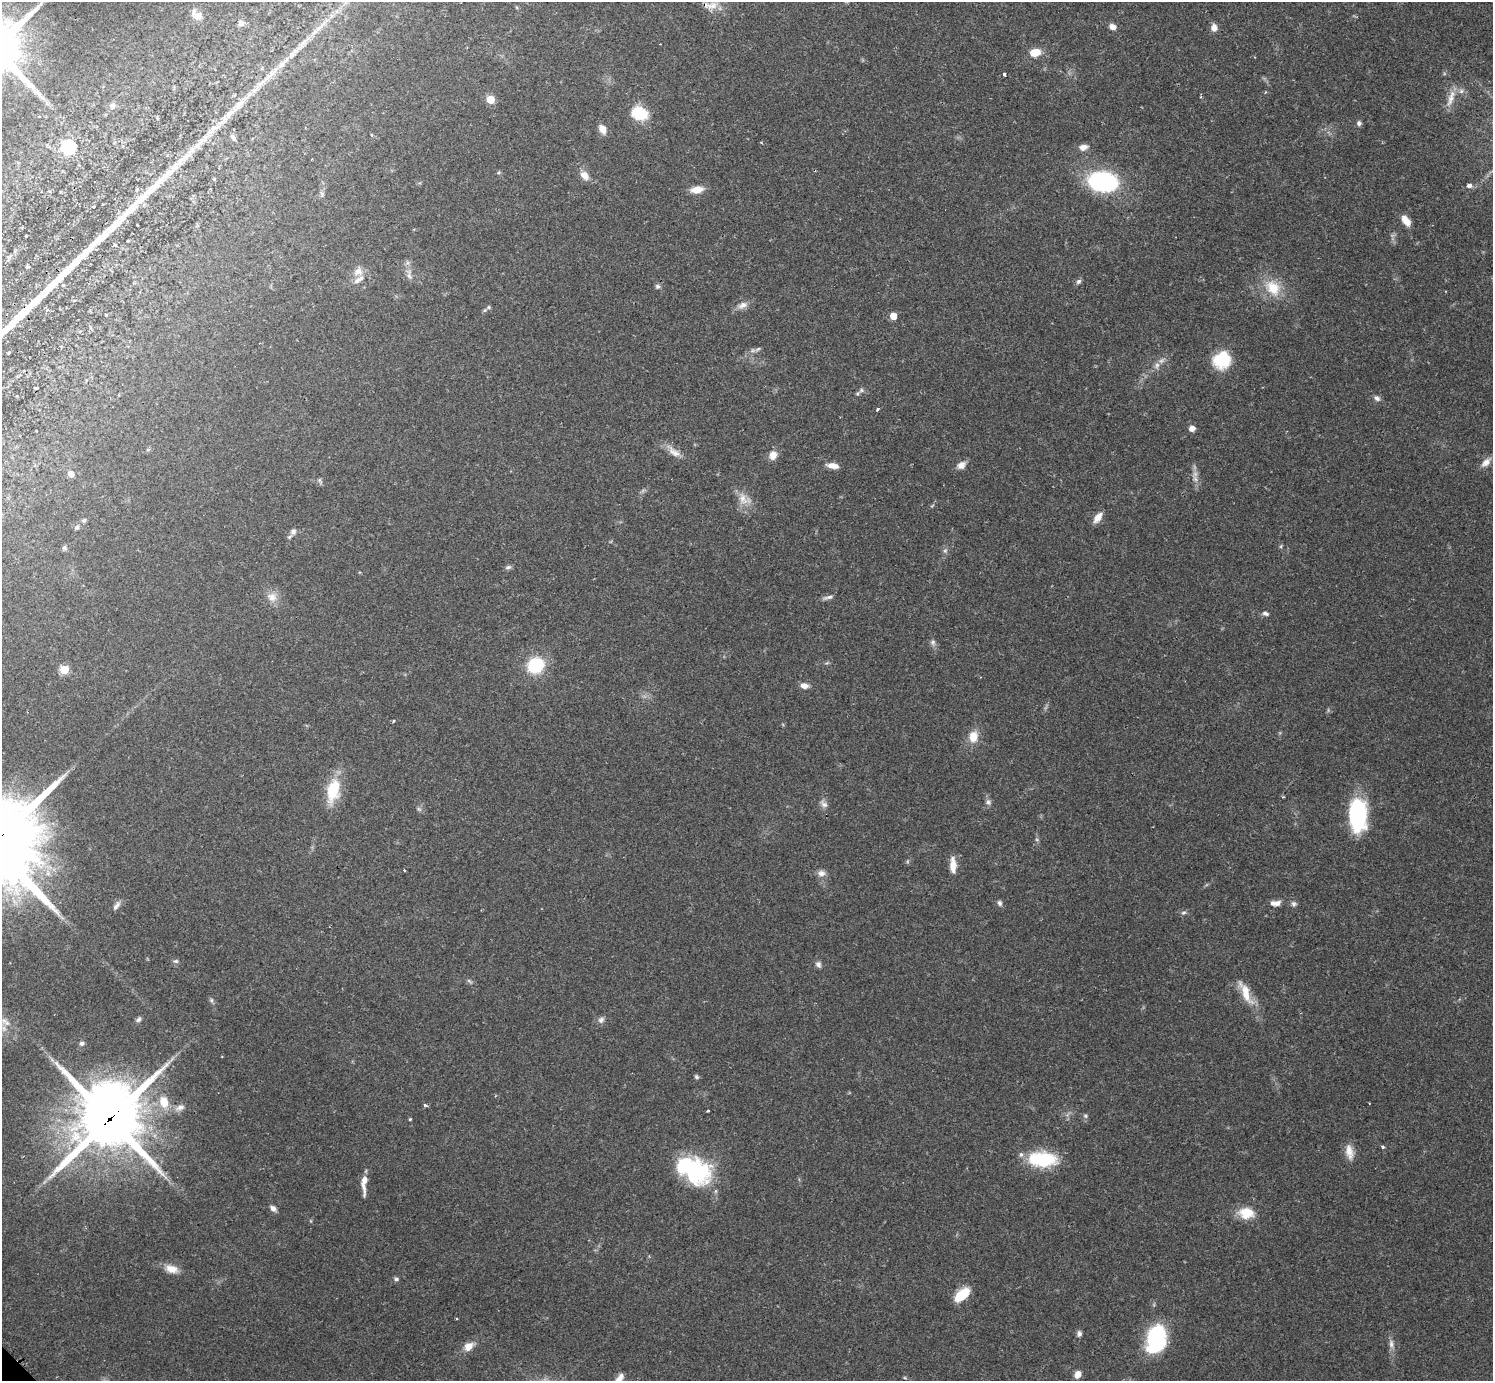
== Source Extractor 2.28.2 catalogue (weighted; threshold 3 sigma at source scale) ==
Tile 10 of 4 x 4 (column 2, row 3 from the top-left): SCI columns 1519-3009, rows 1569-2947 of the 6041 x 6040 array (HDU 1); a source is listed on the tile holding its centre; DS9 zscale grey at full resolution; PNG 1495 x 1383 px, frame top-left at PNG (2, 2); no overlay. Shown black and unused: <1% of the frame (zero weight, under 2 of 3 exposures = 2% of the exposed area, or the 3 px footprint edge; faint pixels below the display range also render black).
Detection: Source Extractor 2.28.2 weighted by HDU 2 'WHT'; one run over the whole footprint, this tile lists its part. Background 0.079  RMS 0.0056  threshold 0.0251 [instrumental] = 3 sigma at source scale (4.5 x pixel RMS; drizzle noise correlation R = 1.50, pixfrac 1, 0.05/0.05 arcsec/px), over >= 5 px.
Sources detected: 127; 1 too faint to see at this stretch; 1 inside a brighter object's white glare — not listed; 7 inside a brighter listed object's ellipse — not listed separately; the other 118 listed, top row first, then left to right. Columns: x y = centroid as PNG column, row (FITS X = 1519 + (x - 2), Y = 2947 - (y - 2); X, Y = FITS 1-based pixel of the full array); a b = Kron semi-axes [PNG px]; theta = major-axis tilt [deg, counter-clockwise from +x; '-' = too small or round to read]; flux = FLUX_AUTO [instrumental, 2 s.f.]
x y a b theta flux
712 6 21 11 17 7.4
198 16 15 12 -9 4.8
241 23 9 8 - 2.2
1112 27 8 6 -19 3.2
1214 27 9 7 -85 3.7
318 28 12 5 31 2.8
1035 52 9 7 12 11
281 65 18 7 45 4.9
1004 74 3 3 - 1.6
1461 91 8 6 2 2
1265 92 5 3 - 0.54
248 96 37 5 46 10
1451 98 27 8 71 6
490 99 5 5 - 16
112 106 6 6 - 2.6
639 113 19 14 -18 16
221 123 32 7 47 9.6
1359 123 6 6 - 1.5
602 129 10 7 -58 4.6
371 135 4 3 - 0.67
233 137 10 4 -58 1.2
68 147 6 6 - 78
1083 147 9 6 13 3.9
184 157 40 9 44 14
499 173 5 5 - 0.84
584 175 12 8 -48 4.8
214 179 4 4 - 0.58
1103 181 23 16 -5 80
1469 186 5 4 - 4
697 190 13 7 10 6.8
322 194 7 5 48 1.2
1406 221 14 8 -54 5.3
9 257 6 5 - 1.2
27 267 6 4 4 0.66
358 271 13 12 - 4.7
409 275 18 6 -76 3.1
1078 281 7 6 - 1.4
657 286 7 7 - 1.3
1273 288 25 19 -48 15
743 305 14 8 23 3.6
488 307 6 5 - 1.1
893 316 5 5 - 9.1
758 349 9 4 33 1.3
1222 360 19 17 49 22
1157 365 10 7 86 2.6
861 390 10 7 30 1.8
1377 398 9 7 -41 1.9
877 409 4 3 - 1.6
1192 428 7 6 - 3
674 452 21 9 -35 5.4
773 455 12 9 75 4.4
1486 462 15 8 41 3.9
961 465 12 8 33 3.6
832 466 13 6 -11 4.7
71 474 5 4 - 5.3
320 480 9 4 -69 0.99
743 499 20 11 -70 7.1
1098 517 12 7 53 5.1
84 520 6 5 - 1
77 527 6 5 - 1.3
293 532 9 8 - 2.3
1281 546 6 4 72 0.68
64 548 7 6 - 1.2
945 551 7 6 - 1.4
508 567 9 5 15 1.3
272 597 14 12 -26 5.4
828 597 15 5 14 2
1265 614 8 5 -17 1.6
933 642 8 7 - 1.7
536 665 16 14 31 28
64 670 5 5 - 24
804 686 9 7 -8 3.3
973 737 13 10 79 8.1
333 791 29 15 78 21
988 802 9 7 -48 1.8
824 804 13 7 -43 2.5
419 809 8 4 -44 1.1
1358 815 31 16 -90 56
953 865 20 7 -89 6.1
404 870 3 3 - 0.54
821 873 11 9 6 2.9
999 903 8 6 -66 1.5
1277 903 10 7 13 3.4
1294 904 7 6 - 1.5
116 906 14 6 54 2.4
1183 913 8 5 8 1.2
176 961 8 5 12 1.2
818 964 8 6 -58 1.9
469 981 9 4 -36 1.1
1246 994 31 11 -69 11
211 1000 6 5 - 1.1
138 1019 8 5 48 1.5
601 1020 10 7 43 2
82 1043 6 5 - 1.5
697 1077 6 5 - 1.1
164 1102 14 10 -76 9.3
425 1105 5 4 - 0.83
180 1108 15 7 20 3.5
708 1111 3 3 - 0.72
1085 1116 6 5 - 1
109 1118 25 22 55 4100
410 1119 4 3 - 0.58
1382 1147 4 4 - 1
1349 1152 21 10 -78 6
1044 1159 29 20 3 26
694 1170 38 25 -27 59
364 1184 25 6 89 5.6
273 1208 8 6 -46 2.3
1246 1213 20 14 -6 11
171 1269 17 10 -17 6
396 1279 7 5 0 1.1
962 1295 16 8 40 17
1079 1333 7 6 - 1.7
1156 1339 30 19 76 47
1391 1344 13 6 -89 2.8
468 1346 12 9 43 5.5
1077 1374 7 6 - 4.6
619 1378 16 7 51 3.8
Overlapping masked pixels (flux is a lower limit): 1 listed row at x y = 109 1118
Isophote crosses this tile's border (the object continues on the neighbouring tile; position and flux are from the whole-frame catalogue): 2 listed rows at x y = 712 6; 619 1378